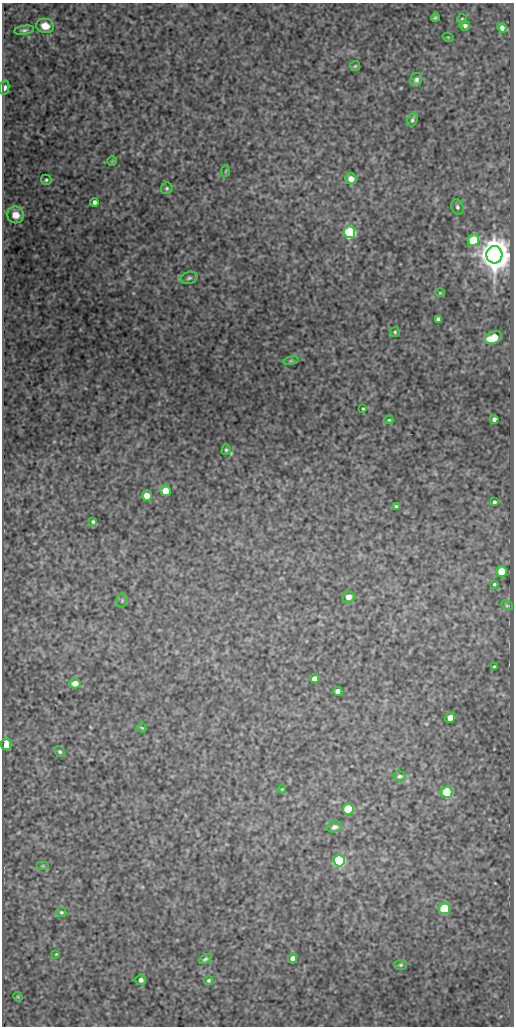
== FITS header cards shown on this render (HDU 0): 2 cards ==
NAXIS1  =                  512
NAXIS2  =                 1024

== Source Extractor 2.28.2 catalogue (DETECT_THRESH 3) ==
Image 512 x 1024 px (HDU 0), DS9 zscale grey, 1 PNG px = 1 image px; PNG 516 x 1028 px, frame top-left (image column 1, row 1024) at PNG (2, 3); each listed source drawn as its Kron ellipse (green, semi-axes under 4 px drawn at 4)
Background 301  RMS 0.77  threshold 2.31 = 3 sigma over >= 5 px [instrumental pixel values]
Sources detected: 66; all 66 listed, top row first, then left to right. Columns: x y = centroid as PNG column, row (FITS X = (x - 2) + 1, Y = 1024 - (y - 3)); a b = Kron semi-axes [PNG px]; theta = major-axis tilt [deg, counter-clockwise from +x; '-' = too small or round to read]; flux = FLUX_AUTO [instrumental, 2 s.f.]
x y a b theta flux
435 18 4 3 - 80
462 19 5 5 - 72
465 25 5 5 - 140
45 26 9 7 -11 600
502 28 5 4 - 190
24 30 10 4 9 130
448 37 6 3 -18 46
355 66 5 5 - 68
416 80 7 6 - 160
5 88 7 4 78 170
412 120 7 5 63 100
112 161 5 5 - 56
226 171 6 3 87 58
351 179 6 5 - 470
46 180 5 5 - 90
167 188 6 5 - 96
94 202 4 3 - 150
457 207 8 6 -72 130
16 215 8 8 - 680
350 232 6 5 - 12000
473 240 6 5 - 2300
494 255 8 8 - 120000
189 278 8 6 18 130
440 293 4 4 - 52
438 319 4 4 - 130
395 332 5 5 - 72
493 338 9 6 23 1400
291 361 8 4 8 87
363 409 3 2 - 49
494 419 4 4 - 200
389 420 4 3 - 58
226 450 5 4 - 81
165 491 5 5 - 890
147 496 5 5 - 700
494 502 4 3 - 110
396 506 4 4 - 94
93 522 4 3 - 79
501 571 5 5 - 1200
494 584 3 3 - 63
348 597 6 6 - 420
122 601 7 5 88 110
507 605 6 4 -28 71
494 667 4 3 - 69
314 678 5 4 - 250
75 683 5 5 - 470
338 691 4 4 - 270
450 718 5 5 - 460
142 728 5 4 - 51
6 745 5 5 - 3300
60 752 6 4 -45 99
400 776 6 5 - 110
282 789 4 3 - 39
447 792 5 5 - 4400
348 809 5 5 - 3900
334 827 7 5 14 160
339 861 5 5 - 11000
43 866 6 4 0 59
444 909 6 5 - 2800
61 912 5 4 - 75
56 954 3 2 - 37
292 958 5 4 - 220
205 959 7 4 26 100
401 965 6 5 - 82
141 980 5 5 - 190
209 980 5 4 - 88
18 997 5 4 - 51